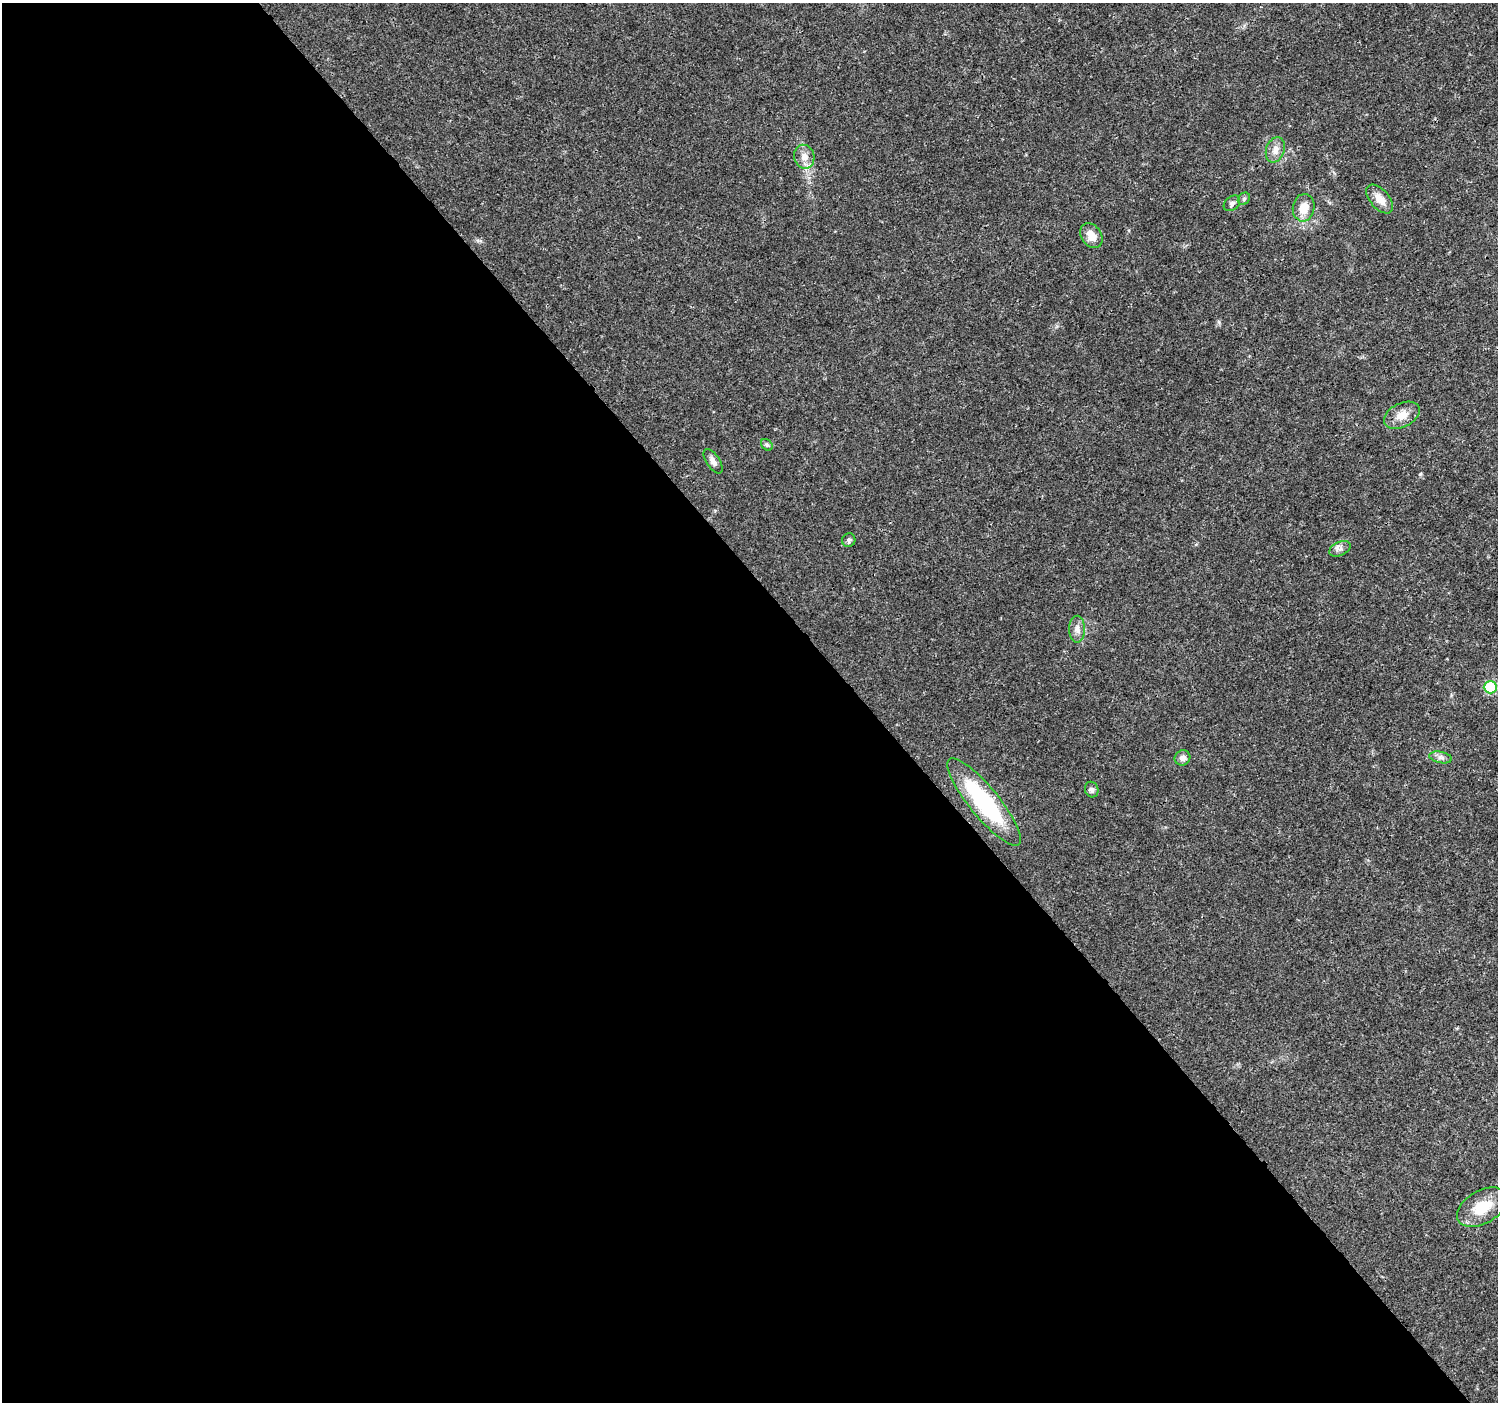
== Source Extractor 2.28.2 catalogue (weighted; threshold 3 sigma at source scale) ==
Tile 9 of 4 x 4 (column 1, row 3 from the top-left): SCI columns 9-1504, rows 1604-3003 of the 5995 x 5943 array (HDU 1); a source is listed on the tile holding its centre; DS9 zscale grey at full resolution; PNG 1500 x 1404 px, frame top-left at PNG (2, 3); each listed source drawn as its Kron ellipse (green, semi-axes under 4 px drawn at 4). Shown black and unused: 58% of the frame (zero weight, under 3 of 4 exposures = <1% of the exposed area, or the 3 px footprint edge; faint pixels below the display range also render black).
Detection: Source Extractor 2.28.2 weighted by HDU 2 'WHT'; one run over the whole footprint, this tile lists its part. Background 0.0244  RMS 0.0022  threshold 0.00978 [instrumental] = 3 sigma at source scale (4.5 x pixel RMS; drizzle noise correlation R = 1.50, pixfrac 1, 0.0396/0.0396 arcsec/px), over >= 5 px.
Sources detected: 19; all 19 listed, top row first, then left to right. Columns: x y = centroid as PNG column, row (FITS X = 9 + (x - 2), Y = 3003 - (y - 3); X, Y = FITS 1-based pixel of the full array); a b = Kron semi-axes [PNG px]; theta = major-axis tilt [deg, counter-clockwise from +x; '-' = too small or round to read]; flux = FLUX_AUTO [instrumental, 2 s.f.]
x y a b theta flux
1275 150 13 9 71 1.6
804 157 12 10 -75 1.8
1244 199 7 5 45 0.41
1380 199 17 9 -49 2.5
1232 203 9 6 40 0.71
1304 208 14 11 82 3.1
1091 236 13 10 -56 2.4
1402 415 19 12 26 2.9
767 445 6 5 - 0.38
713 461 14 6 -57 1.1
849 540 7 6 - 0.47
1340 549 11 7 25 0.94
1077 629 13 8 90 1.3
1490 687 6 6 - 13
1441 757 11 5 -10 0.83
1183 758 8 7 - 1.2
1092 790 8 6 -65 0.57
984 802 55 14 -51 25
1482 1207 27 16 30 6.1
Overlapping masked pixels (flux is a lower limit): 1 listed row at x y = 984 802
Unlisted compact peaks at least as high as the median listed source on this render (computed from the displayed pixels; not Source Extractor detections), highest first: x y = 1420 474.